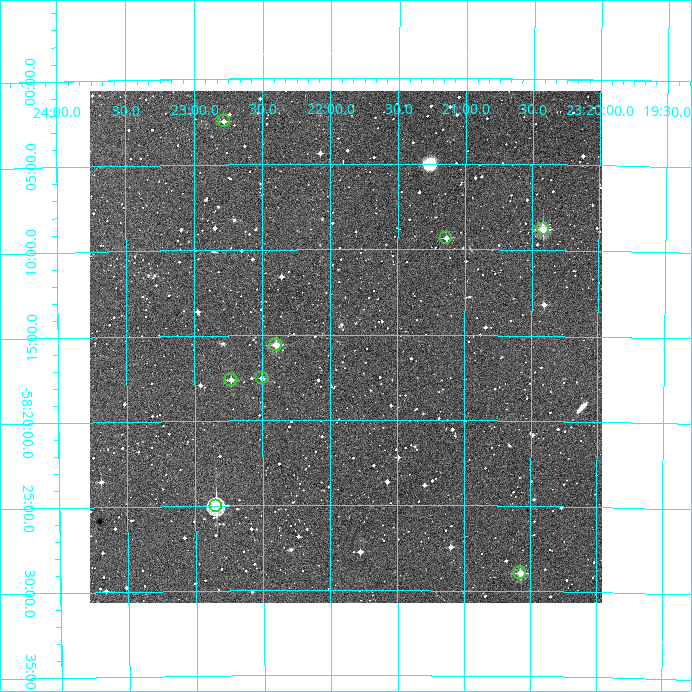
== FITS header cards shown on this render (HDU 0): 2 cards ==
NAXIS1  =                  512
NAXIS2  =                  512

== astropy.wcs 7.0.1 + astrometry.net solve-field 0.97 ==
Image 512 x 512 px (HDU 0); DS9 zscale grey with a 90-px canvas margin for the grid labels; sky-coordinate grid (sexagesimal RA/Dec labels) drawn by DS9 from the SOLVED WCS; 8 Tycho-2 reference stars matched to detected sources circled (green)
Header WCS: RA---TAN/DEC--TAN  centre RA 23:21:53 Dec -58:16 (350.47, -58.26 deg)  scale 3.52 arcsec/px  FOV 30.0' x 30.0'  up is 0 deg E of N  parity normal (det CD < 0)
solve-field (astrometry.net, Tycho-2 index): VERIFIED the header's WCS against the Tycho-2 star catalogue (verified at 2 index scales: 8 matches each, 0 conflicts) and refined it, rather than solving blind
Solved WCS: RA---TAN-SIP/DEC--TAN-SIP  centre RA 23:21:53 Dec -58:16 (350.47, -58.26 deg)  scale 3.51 arcsec/px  FOV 30.0' x 30.0'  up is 0 deg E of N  parity normal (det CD < 0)
The solver's refit moves the header's centre by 2.7 arcsec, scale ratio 0.999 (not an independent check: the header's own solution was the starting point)
Tycho-2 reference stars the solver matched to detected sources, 8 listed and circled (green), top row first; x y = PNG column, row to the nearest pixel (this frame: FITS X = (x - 90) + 1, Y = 512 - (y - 91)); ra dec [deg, ICRS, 3 dp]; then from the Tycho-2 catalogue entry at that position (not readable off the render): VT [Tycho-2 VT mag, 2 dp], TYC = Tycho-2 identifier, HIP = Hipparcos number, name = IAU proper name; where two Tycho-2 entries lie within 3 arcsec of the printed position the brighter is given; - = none
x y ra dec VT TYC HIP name
224 121 350.695 -58.041 12.15 8837-948-1 - -
543 229 350.104 -58.146 10.33 8837-743-1 115233 -
446 238 350.284 -58.156 11.87 8837-667-1 - -
276 345 350.599 -58.260 10.97 8837-860-1 - -
262 378 350.625 -58.292 11.65 8837-1031-1 - -
231 380 350.683 -58.294 11.77 8837-863-1 - -
216 506 350.711 -58.417 9.28 8837-921-1 - -
520 573 350.144 -58.482 10.59 8837-870-1 - -